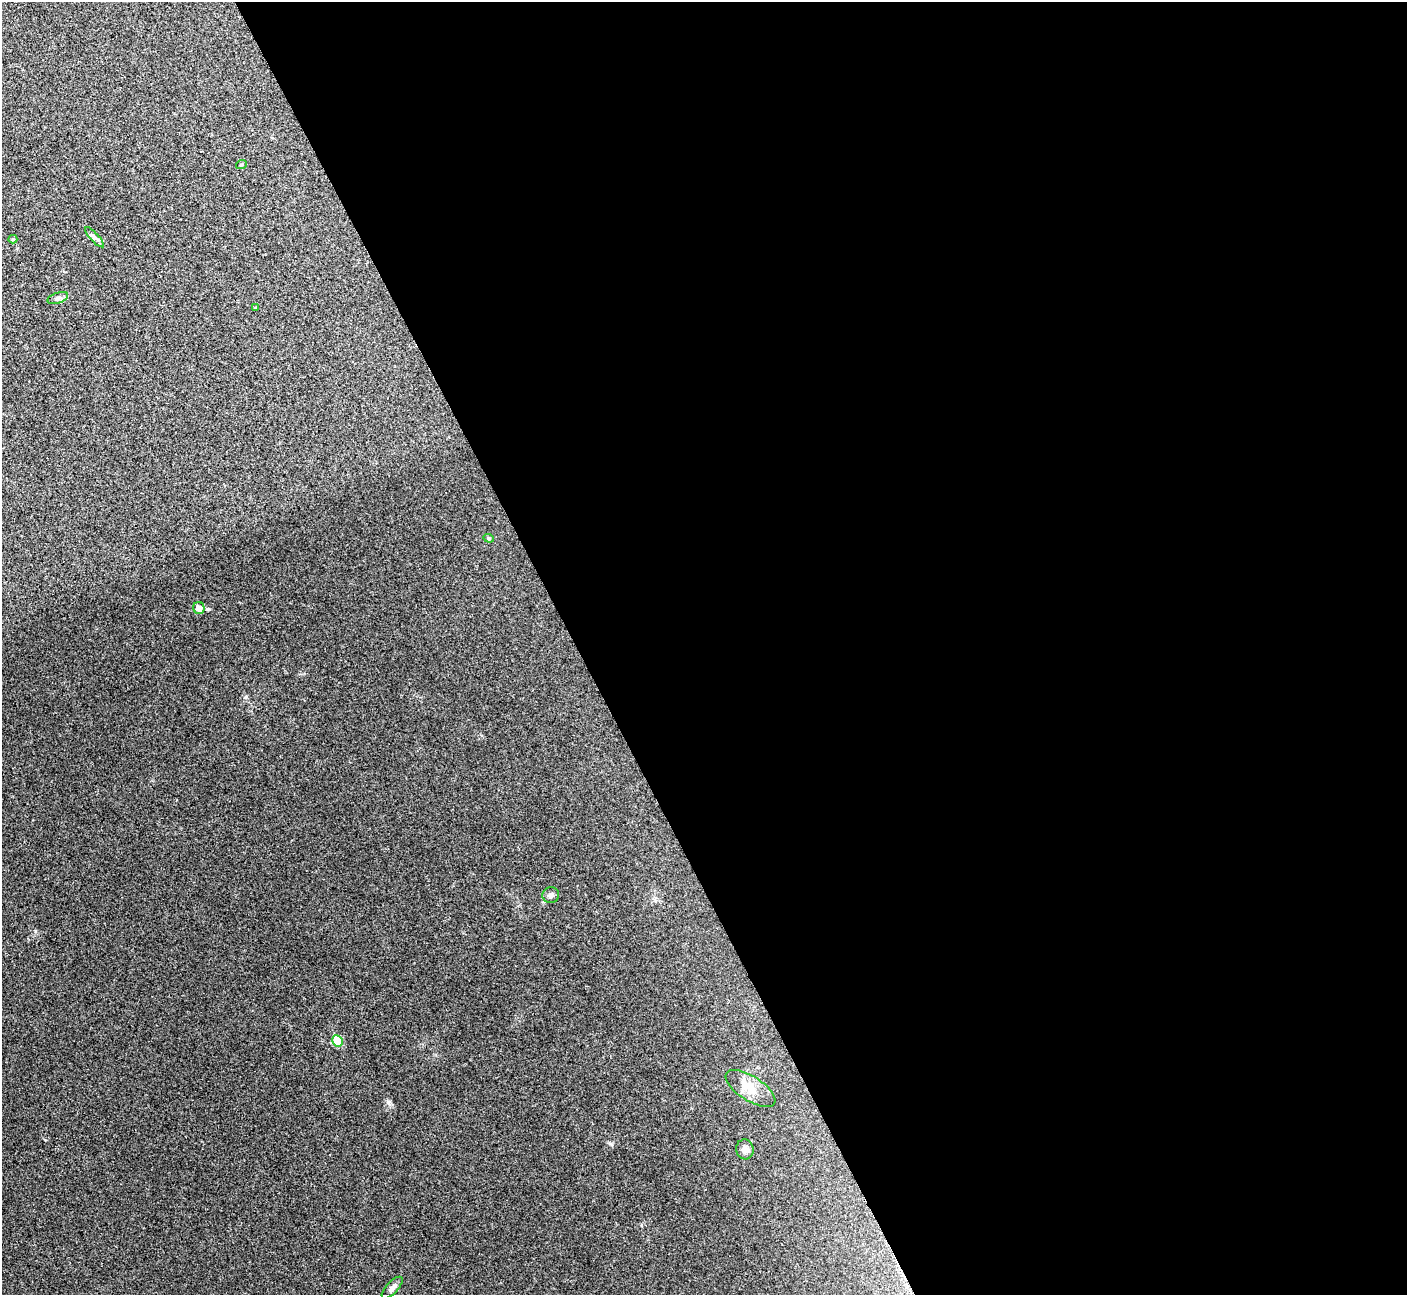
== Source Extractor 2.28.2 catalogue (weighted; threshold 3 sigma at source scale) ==
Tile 8 of 4 x 4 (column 4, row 2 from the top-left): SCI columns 4222-5626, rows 2746-4038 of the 5634 x 5622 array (HDU 1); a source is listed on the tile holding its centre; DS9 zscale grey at full resolution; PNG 1409 x 1297 px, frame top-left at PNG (2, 2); each listed source drawn as its Kron ellipse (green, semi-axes under 4 px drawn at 4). Shown black and unused: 59% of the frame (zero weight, under 3 of 4 exposures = <1% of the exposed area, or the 3 px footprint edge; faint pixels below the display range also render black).
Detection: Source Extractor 2.28.2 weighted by HDU 2 'WHT'; one run over the whole footprint, this tile lists its part. Background 0.0537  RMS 0.0067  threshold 0.0302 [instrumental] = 3 sigma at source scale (4.5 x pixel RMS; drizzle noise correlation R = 1.50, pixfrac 1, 0.05/0.05 arcsec/px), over >= 5 px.
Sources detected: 12; all 12 listed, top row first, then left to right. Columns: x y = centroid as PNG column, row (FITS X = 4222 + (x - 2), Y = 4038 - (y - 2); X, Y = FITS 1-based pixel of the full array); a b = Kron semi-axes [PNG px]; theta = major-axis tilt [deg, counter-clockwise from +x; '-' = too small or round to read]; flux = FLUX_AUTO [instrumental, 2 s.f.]
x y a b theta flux
241 165 5 3 - 0.6
95 237 13 4 -47 2
13 239 4 4 - 0.78
58 298 10 5 18 1.8
256 308 4 3 - 0.89
489 538 5 4 - 0.93
199 608 6 5 - 3.8
551 895 8 8 - 2.4
337 1041 6 5 - 20
751 1089 28 12 -33 10
745 1149 10 8 -84 2.9
392 1288 14 6 47 2.5
Unlisted compact peaks at least as high as the median listed source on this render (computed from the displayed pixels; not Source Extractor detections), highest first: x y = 388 1102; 35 931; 207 609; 611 1144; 246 697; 641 1225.